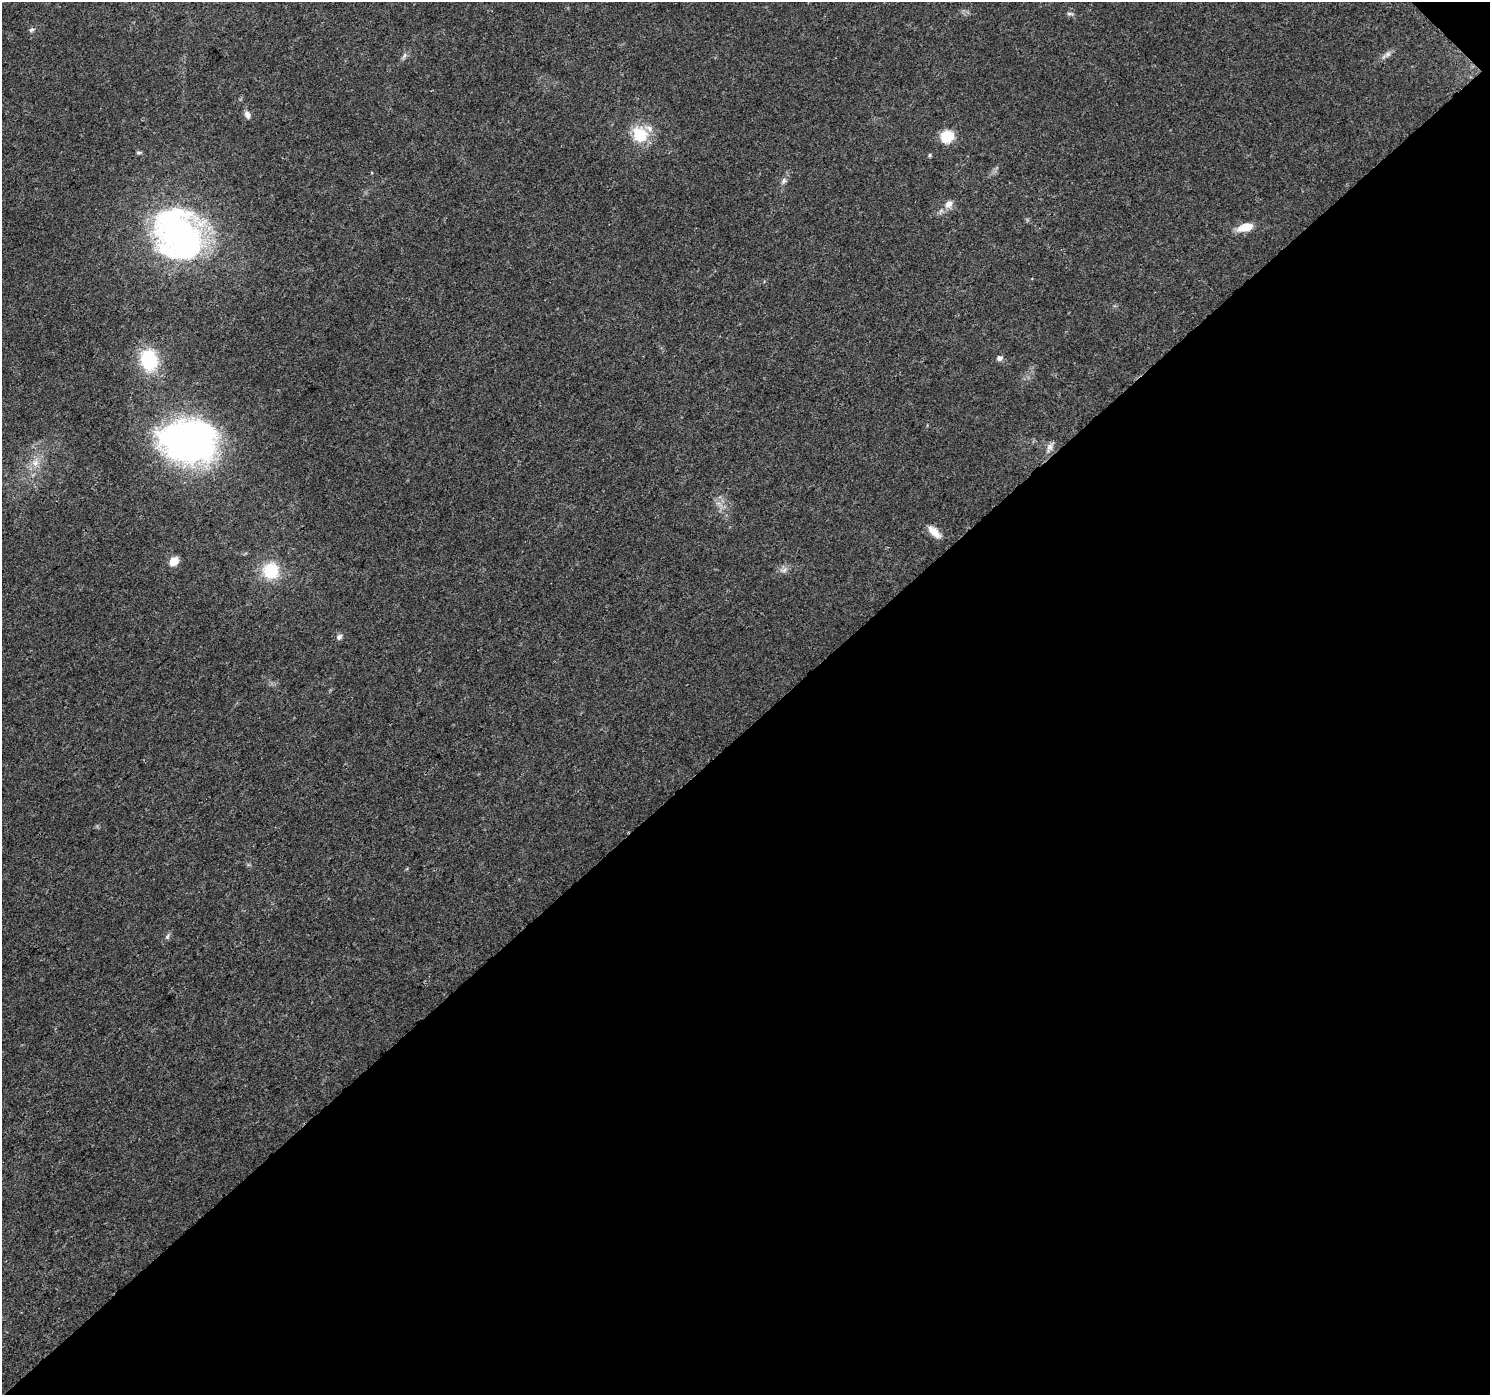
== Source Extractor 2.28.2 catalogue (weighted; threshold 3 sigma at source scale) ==
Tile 12 of 4 x 4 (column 4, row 3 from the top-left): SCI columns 4540-6027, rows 1682-3074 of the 6098 x 6083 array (HDU 1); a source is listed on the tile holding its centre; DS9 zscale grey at full resolution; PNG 1492 x 1397 px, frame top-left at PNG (2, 2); no overlay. Shown black and unused: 48% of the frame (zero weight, under 3 of 4 exposures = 7% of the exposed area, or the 3 px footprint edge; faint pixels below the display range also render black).
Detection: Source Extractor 2.28.2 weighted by HDU 2 'WHT'; one run over the whole footprint, this tile lists its part. Background 0.0386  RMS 0.0038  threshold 0.0172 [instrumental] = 3 sigma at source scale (4.5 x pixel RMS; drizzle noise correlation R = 1.50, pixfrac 1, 0.0396/0.0396 arcsec/px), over >= 5 px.
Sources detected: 27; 1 inside a brighter object's white glare — not listed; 2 inside a brighter listed object's ellipse — not listed separately; the other 24 listed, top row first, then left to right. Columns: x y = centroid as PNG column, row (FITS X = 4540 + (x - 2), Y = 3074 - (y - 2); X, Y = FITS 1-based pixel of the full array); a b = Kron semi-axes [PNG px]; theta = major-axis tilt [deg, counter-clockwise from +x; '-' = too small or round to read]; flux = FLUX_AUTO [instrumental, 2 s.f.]
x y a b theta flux
1070 14 9 4 3 0.79
31 30 7 5 17 0.85
1387 54 12 6 34 1.7
404 56 11 5 57 1.2
247 115 11 7 -66 1.7
640 133 25 18 -11 11
947 136 8 7 - 21
139 153 8 4 10 0.63
930 155 5 4 - 0.57
784 181 9 7 64 1.4
949 204 13 9 50 2.9
1246 227 16 8 16 7.3
179 235 57 46 -57 120
999 358 7 6 - 1.6
148 360 23 17 -83 23
194 441 46 39 64 130
1049 447 14 7 65 2.2
35 462 14 9 79 4
934 532 19 8 -42 4.4
174 561 7 6 - 7.4
784 570 13 7 22 1.8
271 571 16 15 - 16
339 637 8 7 - 1.3
167 937 8 6 86 0.87